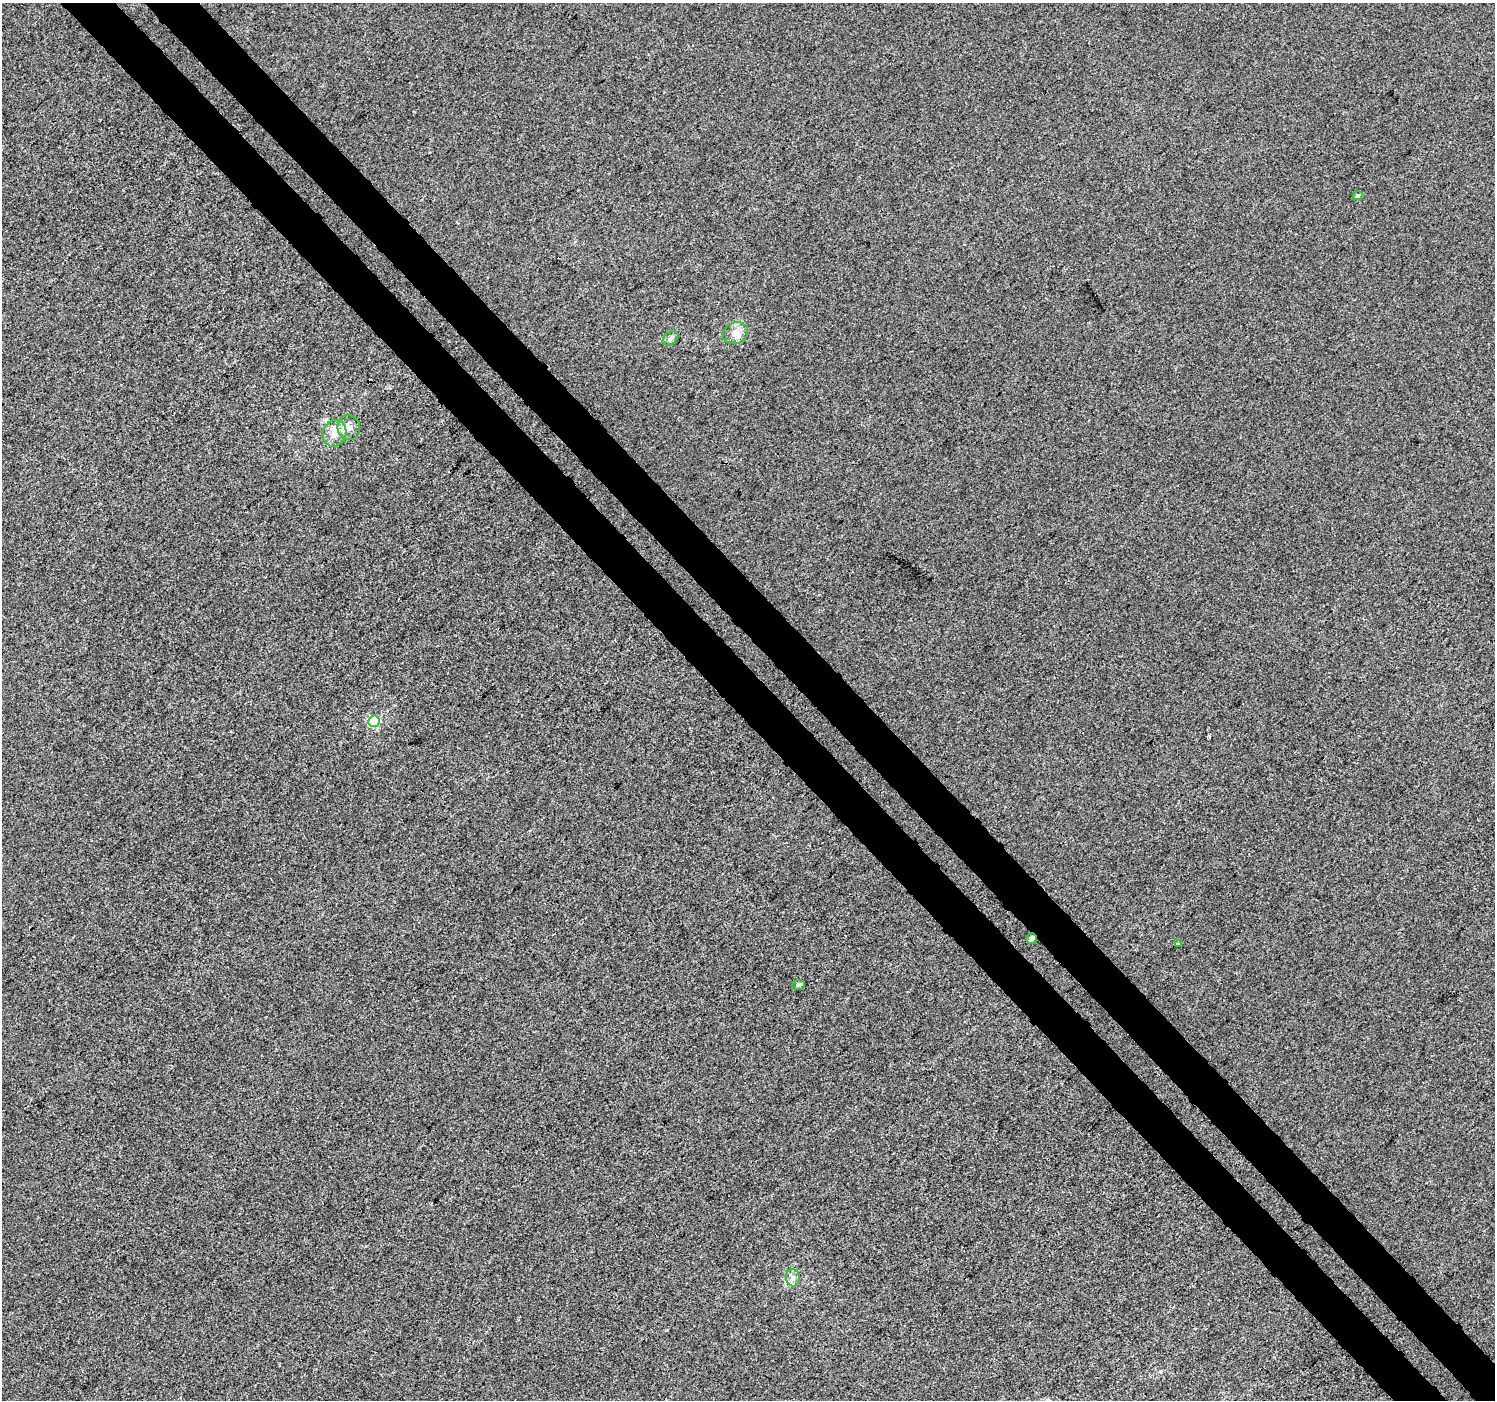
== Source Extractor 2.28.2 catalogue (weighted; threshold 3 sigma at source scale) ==
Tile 6 of 4 x 4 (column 2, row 2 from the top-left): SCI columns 1543-3035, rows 3046-4443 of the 6066 x 6027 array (HDU 1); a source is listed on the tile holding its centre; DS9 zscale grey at full resolution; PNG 1497 x 1402 px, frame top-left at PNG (2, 3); each listed source drawn as its Kron ellipse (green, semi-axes under 4 px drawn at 4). Shown black and unused: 7% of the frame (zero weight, under 3 of 4 exposures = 5% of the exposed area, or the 3 px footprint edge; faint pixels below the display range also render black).
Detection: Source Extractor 2.28.2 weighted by HDU 2 'WHT'; one run over the whole footprint, this tile lists its part. Background -8.82e-04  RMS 0.0046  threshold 0.0208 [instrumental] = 3 sigma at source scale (4.5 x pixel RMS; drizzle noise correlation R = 1.50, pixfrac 1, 0.0396/0.0396 arcsec/px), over >= 5 px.
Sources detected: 10; all 10 listed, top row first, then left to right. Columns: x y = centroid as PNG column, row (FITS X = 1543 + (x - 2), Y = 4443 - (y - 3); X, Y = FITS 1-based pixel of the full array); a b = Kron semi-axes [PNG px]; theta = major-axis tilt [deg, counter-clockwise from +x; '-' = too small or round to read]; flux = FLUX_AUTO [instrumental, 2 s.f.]
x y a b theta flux
1358 196 5 4 - 1
735 333 13 10 24 3.6
670 338 9 6 39 1.4
349 428 12 11 - 3.3
334 433 13 11 69 5.1
374 721 6 5 - 43
1032 938 5 5 - 2.6
1178 944 3 3 - 0.75
799 985 6 5 - 0.97
793 1278 9 7 -80 2
Overlapping masked pixels (flux is a lower limit): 1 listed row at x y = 1032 938
Unlisted compact peaks at least as high as the median listed source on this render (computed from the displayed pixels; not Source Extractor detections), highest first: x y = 1160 1371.